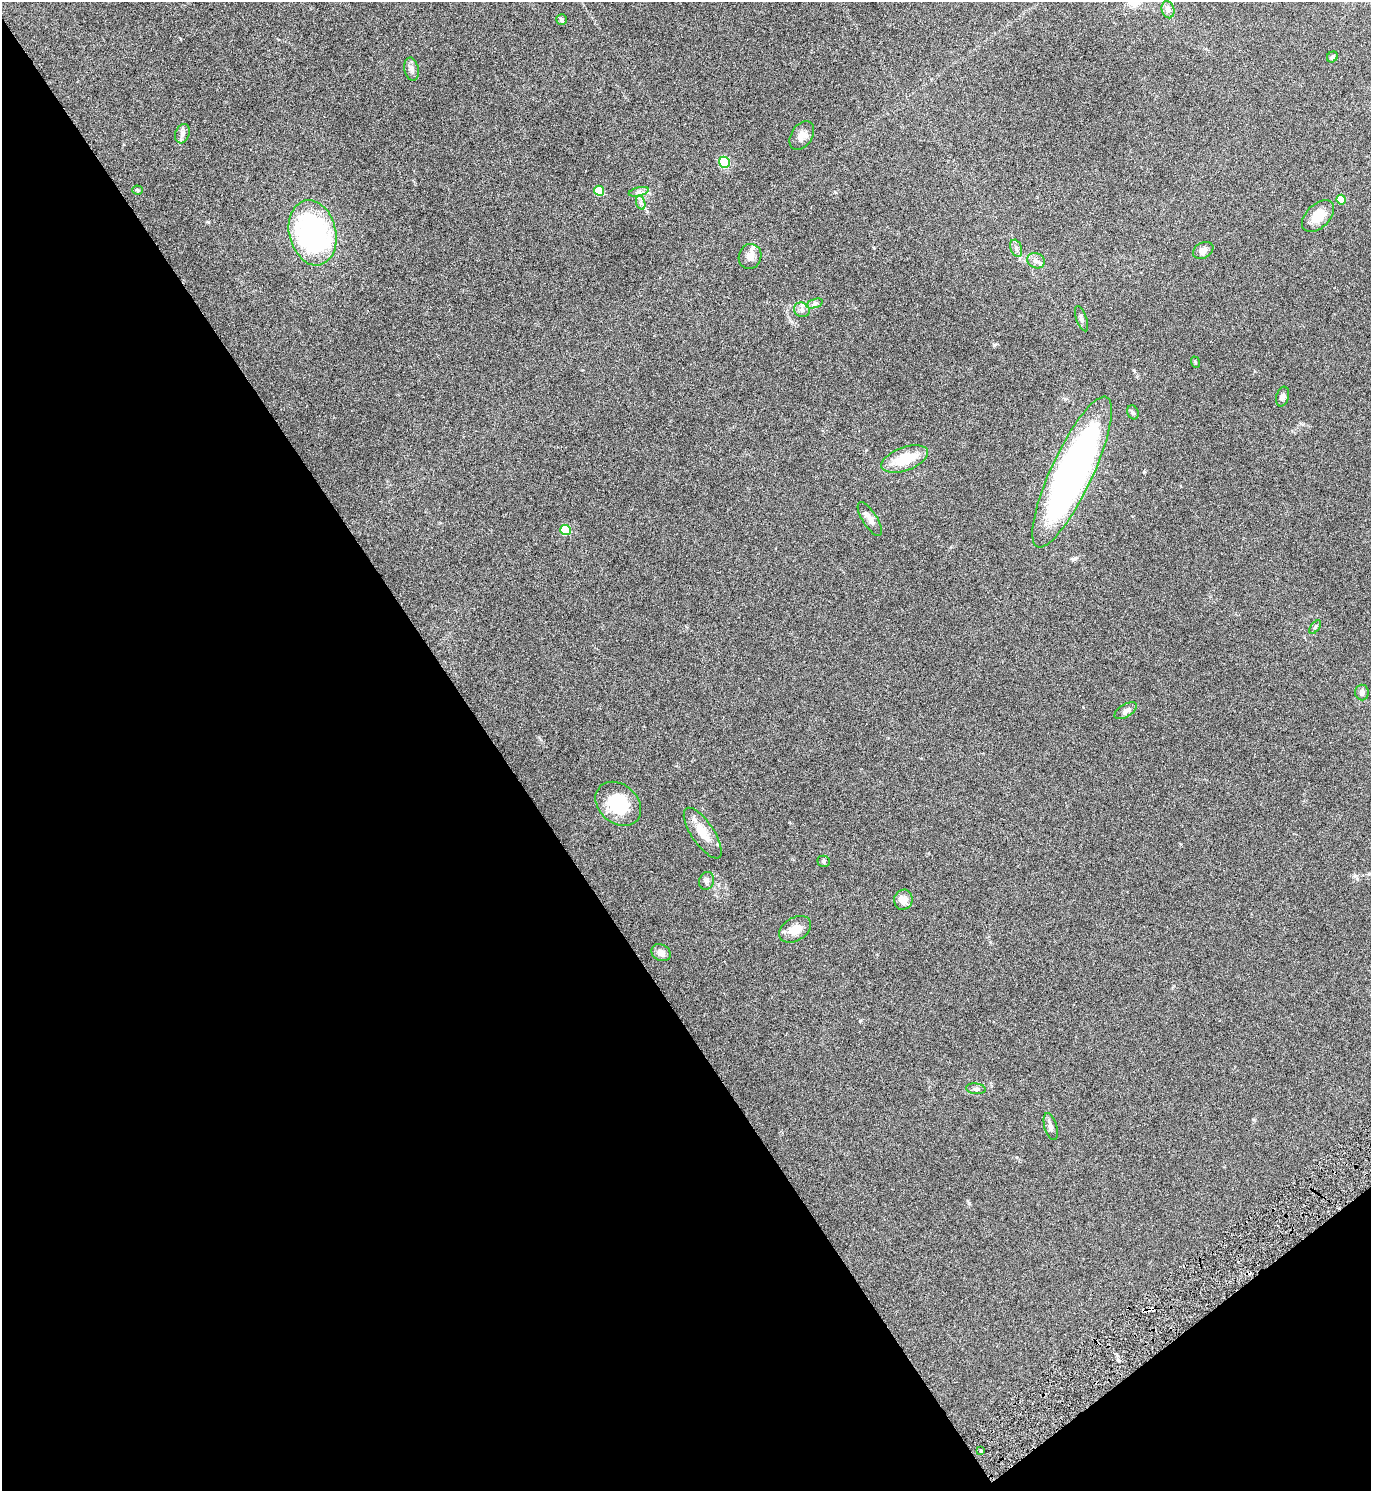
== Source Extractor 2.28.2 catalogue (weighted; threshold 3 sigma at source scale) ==
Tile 14 of 4 x 4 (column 2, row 4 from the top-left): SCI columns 1535-2903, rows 5-1493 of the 5945 x 5961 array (HDU 1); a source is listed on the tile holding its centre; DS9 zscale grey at full resolution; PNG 1373 x 1493 px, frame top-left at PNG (2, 2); each listed source drawn as its Kron ellipse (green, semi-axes under 4 px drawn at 4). Shown black and unused: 39% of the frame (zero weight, under 3 of 6 exposures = <1% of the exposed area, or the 3 px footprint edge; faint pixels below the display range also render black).
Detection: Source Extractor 2.28.2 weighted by HDU 2 'WHT'; one run over the whole footprint, this tile lists its part. Background 0.0303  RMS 0.0036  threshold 0.0148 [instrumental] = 3 sigma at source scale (4.09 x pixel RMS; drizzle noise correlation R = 1.36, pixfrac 0.8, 0.05/0.05 arcsec/px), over >= 5 px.
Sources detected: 44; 2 cosmic-ray / hot-pixel residue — neither listed nor drawn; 1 inside a brighter listed object's ellipse — not listed separately; the other 41 listed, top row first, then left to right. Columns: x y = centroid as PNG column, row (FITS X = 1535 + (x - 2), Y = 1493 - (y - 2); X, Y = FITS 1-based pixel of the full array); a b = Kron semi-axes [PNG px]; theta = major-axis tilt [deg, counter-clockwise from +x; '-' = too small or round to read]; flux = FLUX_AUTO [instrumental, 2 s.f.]
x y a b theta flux
1168 10 8 6 -75 1.1
562 20 5 5 - 0.79
1332 57 6 5 - 0.75
411 69 12 7 -78 1.3
182 134 10 7 71 1.2
802 135 16 10 57 2.3
724 162 5 5 - 26
138 190 5 4 - 0.37
599 191 5 5 - 12
639 192 10 4 13 0.9
1341 200 5 4 - 7.4
641 203 7 4 -72 0.77
1318 216 19 12 44 5
313 233 33 23 -76 67
1016 248 9 5 -71 0.95
1203 250 11 7 29 1.6
750 256 12 11 - 2.4
1036 261 9 7 -27 1.3
814 303 8 4 18 0.7
802 310 8 7 - 1.2
1081 319 13 5 -69 0.92
1195 362 6 3 -72 0.34
1283 397 10 6 74 1
1133 412 7 5 -66 0.58
905 459 24 11 19 9.3
1072 472 82 21 65 140
870 519 19 7 -58 2
566 530 5 5 - 13
1315 627 8 4 53 0.51
1362 692 8 7 - 1.4
1126 711 12 6 32 1.2
618 804 25 19 -41 15
703 833 29 11 -56 5.7
824 861 6 5 - 0.56
707 881 9 7 72 1
903 900 10 9 - 2.7
795 929 17 11 31 4.4
661 953 10 8 -27 1.7
976 1089 10 5 -6 0.81
1051 1126 14 6 -74 1.4
980 1451 3 3 - 0.38
Unlisted compact peaks at least as high as the median listed source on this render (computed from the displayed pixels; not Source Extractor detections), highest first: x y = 994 345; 860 1021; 1134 370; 969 1203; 208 222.